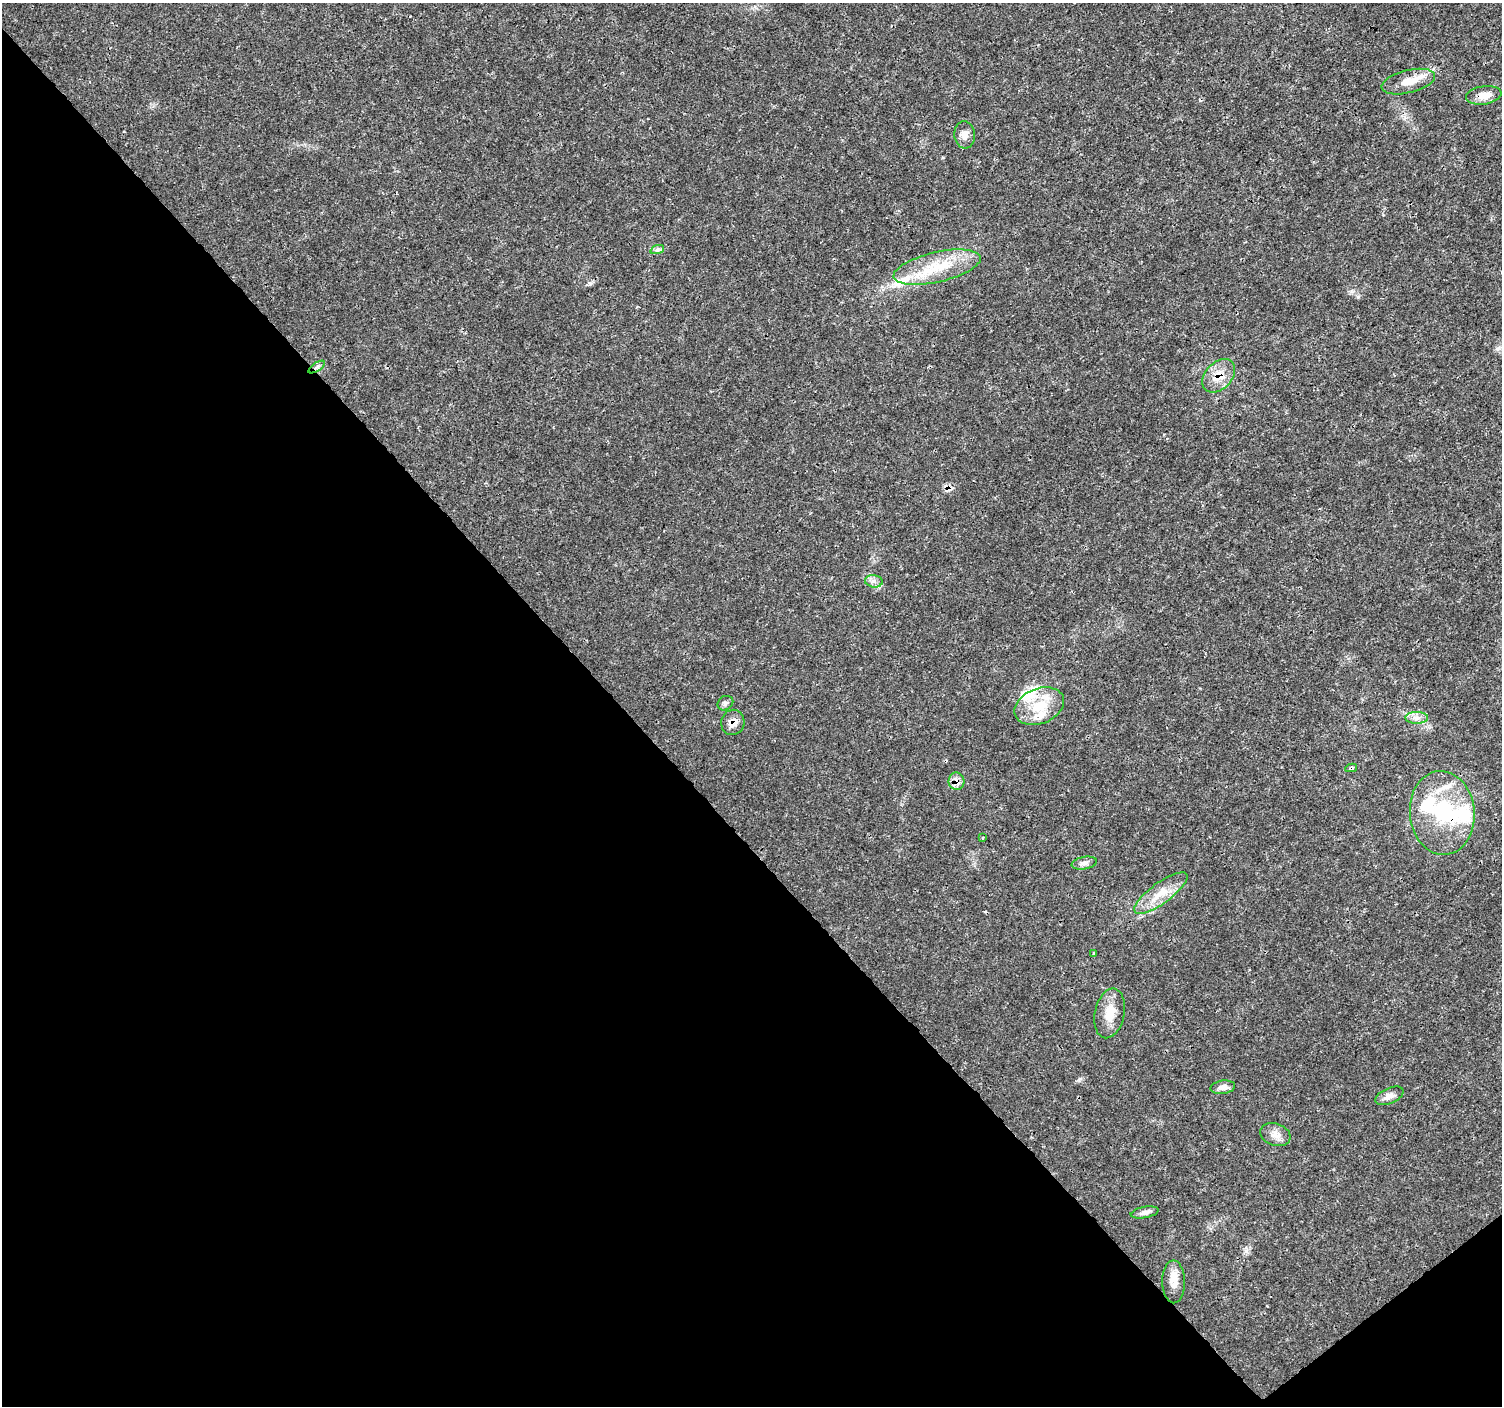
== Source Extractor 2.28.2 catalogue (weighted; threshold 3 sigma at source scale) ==
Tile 14 of 4 x 4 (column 2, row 4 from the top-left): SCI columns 1507-3006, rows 209-1612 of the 6007 x 5966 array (HDU 1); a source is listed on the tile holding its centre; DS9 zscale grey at full resolution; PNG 1504 x 1408 px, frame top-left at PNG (2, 3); each listed source drawn as its Kron ellipse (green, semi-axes under 4 px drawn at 4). Shown black and unused: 42% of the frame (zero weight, under 3 of 4 exposures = <1% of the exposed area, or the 3 px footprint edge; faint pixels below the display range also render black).
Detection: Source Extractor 2.28.2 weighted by HDU 2 'WHT'; one run over the whole footprint, this tile lists its part. Background 0.00477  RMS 0.0014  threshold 0.00631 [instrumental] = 3 sigma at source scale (4.5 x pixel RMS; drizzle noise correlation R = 1.50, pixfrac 1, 0.0396/0.0396 arcsec/px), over >= 5 px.
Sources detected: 35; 3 cosmic-ray / hot-pixel residue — neither listed nor drawn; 7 inside a brighter listed object's ellipse — not listed separately; the other 25 listed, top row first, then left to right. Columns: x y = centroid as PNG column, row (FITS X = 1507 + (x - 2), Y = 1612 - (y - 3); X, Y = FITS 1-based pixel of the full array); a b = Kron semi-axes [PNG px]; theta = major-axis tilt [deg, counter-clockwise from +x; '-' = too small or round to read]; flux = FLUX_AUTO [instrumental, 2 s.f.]
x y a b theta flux
1408 82 27 11 14 2.3
1484 95 18 9 9 1.6
965 135 13 10 -84 1
657 250 7 4 19 0.33
937 267 44 15 13 6.1
317 367 9 3 33 0.33
1219 376 19 13 47 2.4
874 581 9 6 -7 0.53
725 703 8 7 - 0.36
1039 706 26 17 22 4.2
1417 718 11 6 0 0.71
733 722 13 11 77 1.2
1351 768 6 4 10 0.25
956 781 8 8 - 1.2
1442 813 42 32 -84 11
983 838 3 3 - 0.17
1084 863 13 6 10 0.6
1161 893 32 10 36 2.8
1094 954 3 3 - 0.17
1110 1013 25 14 78 2.5
1223 1087 12 6 8 0.82
1389 1096 15 7 23 0.91
1275 1135 16 11 -18 1.1
1145 1212 14 5 10 0.66
1174 1282 21 11 -90 1.6
Overlapping masked pixels (flux is a lower limit): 6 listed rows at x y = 317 367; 1219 376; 733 722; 1351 768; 956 781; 1442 813
Unlisted compact peaks at least as high as the median listed source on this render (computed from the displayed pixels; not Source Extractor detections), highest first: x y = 1079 1080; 1246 1251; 1358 297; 590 283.